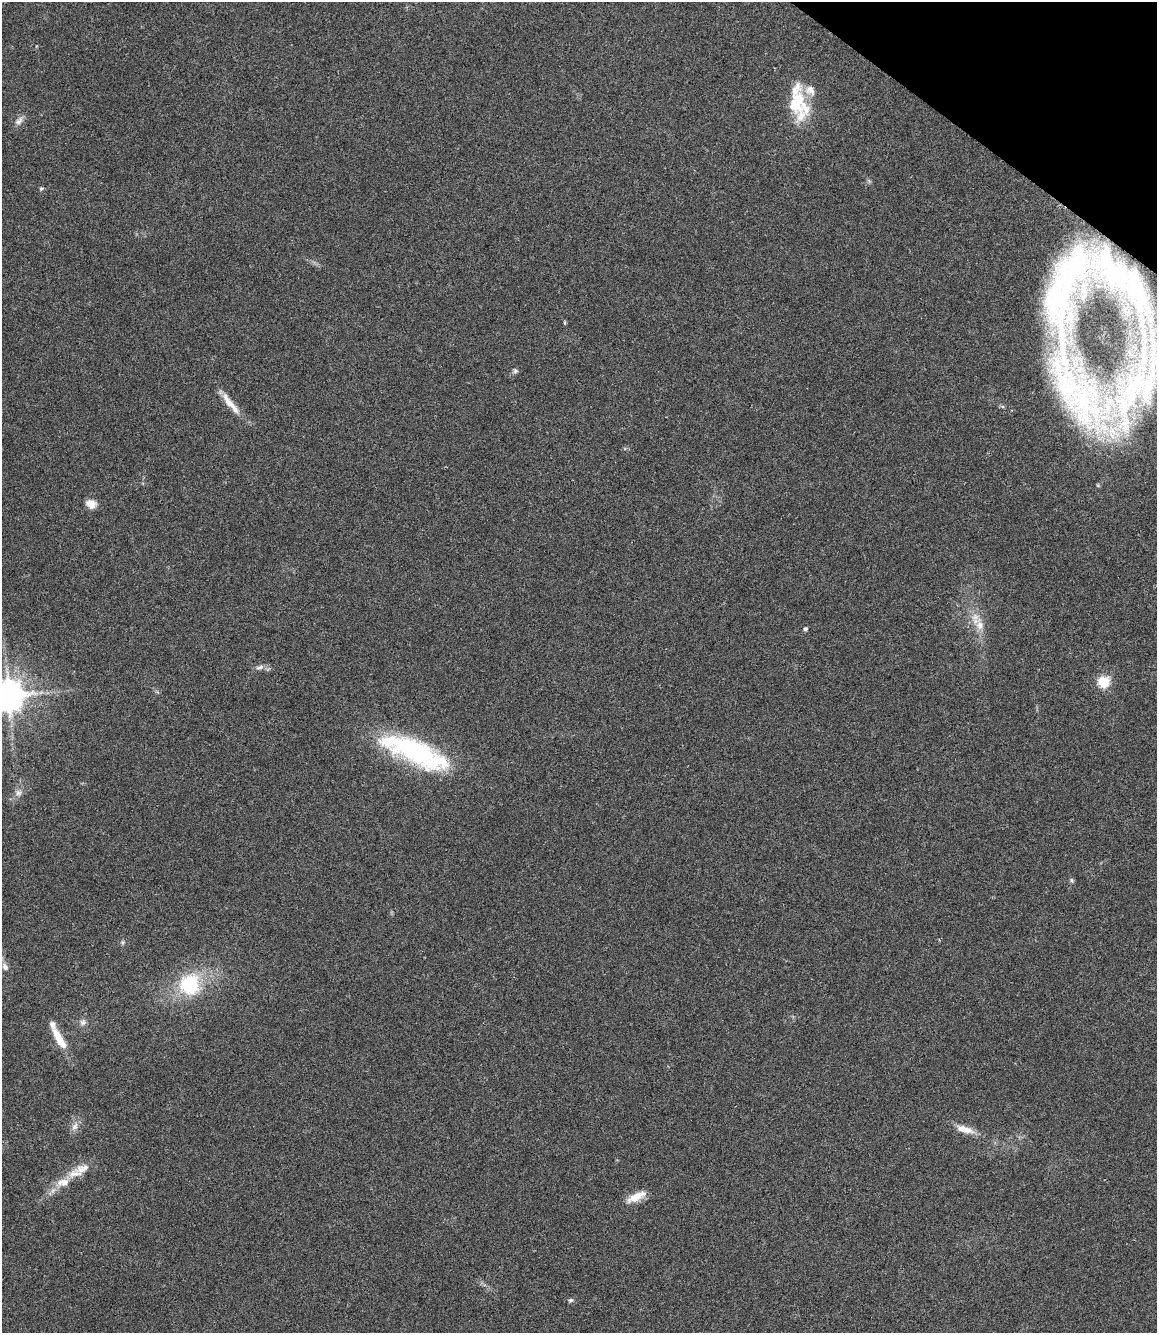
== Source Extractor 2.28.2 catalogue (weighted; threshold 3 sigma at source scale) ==
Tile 7 of 4 x 3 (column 3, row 2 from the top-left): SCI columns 2317-3471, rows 1561-2891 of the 4633 x 4420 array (HDU 1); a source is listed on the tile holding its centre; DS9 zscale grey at full resolution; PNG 1159 x 1335 px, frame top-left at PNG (2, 2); no overlay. Shown black and unused: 3% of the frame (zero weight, under 3 of 6 exposures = <1% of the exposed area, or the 3 px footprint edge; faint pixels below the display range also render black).
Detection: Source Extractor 2.28.2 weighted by HDU 2 'WHT'; one run over the whole footprint, this tile lists its part. Background 0.0673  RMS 0.0061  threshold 0.025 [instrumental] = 3 sigma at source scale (4.09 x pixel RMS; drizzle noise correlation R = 1.36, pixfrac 0.8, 0.0396/0.0396 arcsec/px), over >= 5 px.
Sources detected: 38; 7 inside a brighter listed object's ellipse — not listed separately; the other 31 listed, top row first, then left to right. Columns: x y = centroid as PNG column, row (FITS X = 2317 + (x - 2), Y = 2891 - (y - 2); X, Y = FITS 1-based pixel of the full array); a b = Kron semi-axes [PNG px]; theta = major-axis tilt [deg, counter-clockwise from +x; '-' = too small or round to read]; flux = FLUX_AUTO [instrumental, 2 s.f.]
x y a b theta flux
810 90 16 13 -44 6.2
794 105 52 17 -60 21
19 121 14 7 51 3.1
41 188 7 5 47 0.91
1127 284 109 30 -50 89
1065 285 92 27 70 93
564 322 6 4 -90 0.63
515 371 7 6 - 1.2
1139 382 140 48 70 170
1080 395 112 50 -55 170
230 404 33 9 -53 8.8
91 504 11 9 -30 5.6
980 625 19 11 -77 8.3
805 629 4 4 - 1.5
260 667 13 5 14 2.3
1104 682 6 6 - 51
8 695 9 9 - 1200
415 751 73 28 -25 89
19 793 11 9 53 3.3
1071 880 6 5 - 1
122 942 7 4 90 0.88
5 967 12 8 -62 3.4
190 985 23 22 - 38
83 1022 9 8 - 2.4
59 1039 30 9 -60 12
75 1127 13 8 63 3.5
965 1129 25 8 -15 7.7
82 1169 24 12 20 8.1
63 1182 21 11 8 8.3
636 1197 24 10 25 8.4
571 1300 7 5 30 1.1
Overlapping masked pixels (flux is a lower limit): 1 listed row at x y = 1127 284
Isophote crosses this tile's border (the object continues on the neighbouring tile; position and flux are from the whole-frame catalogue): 2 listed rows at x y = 1139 382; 8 695